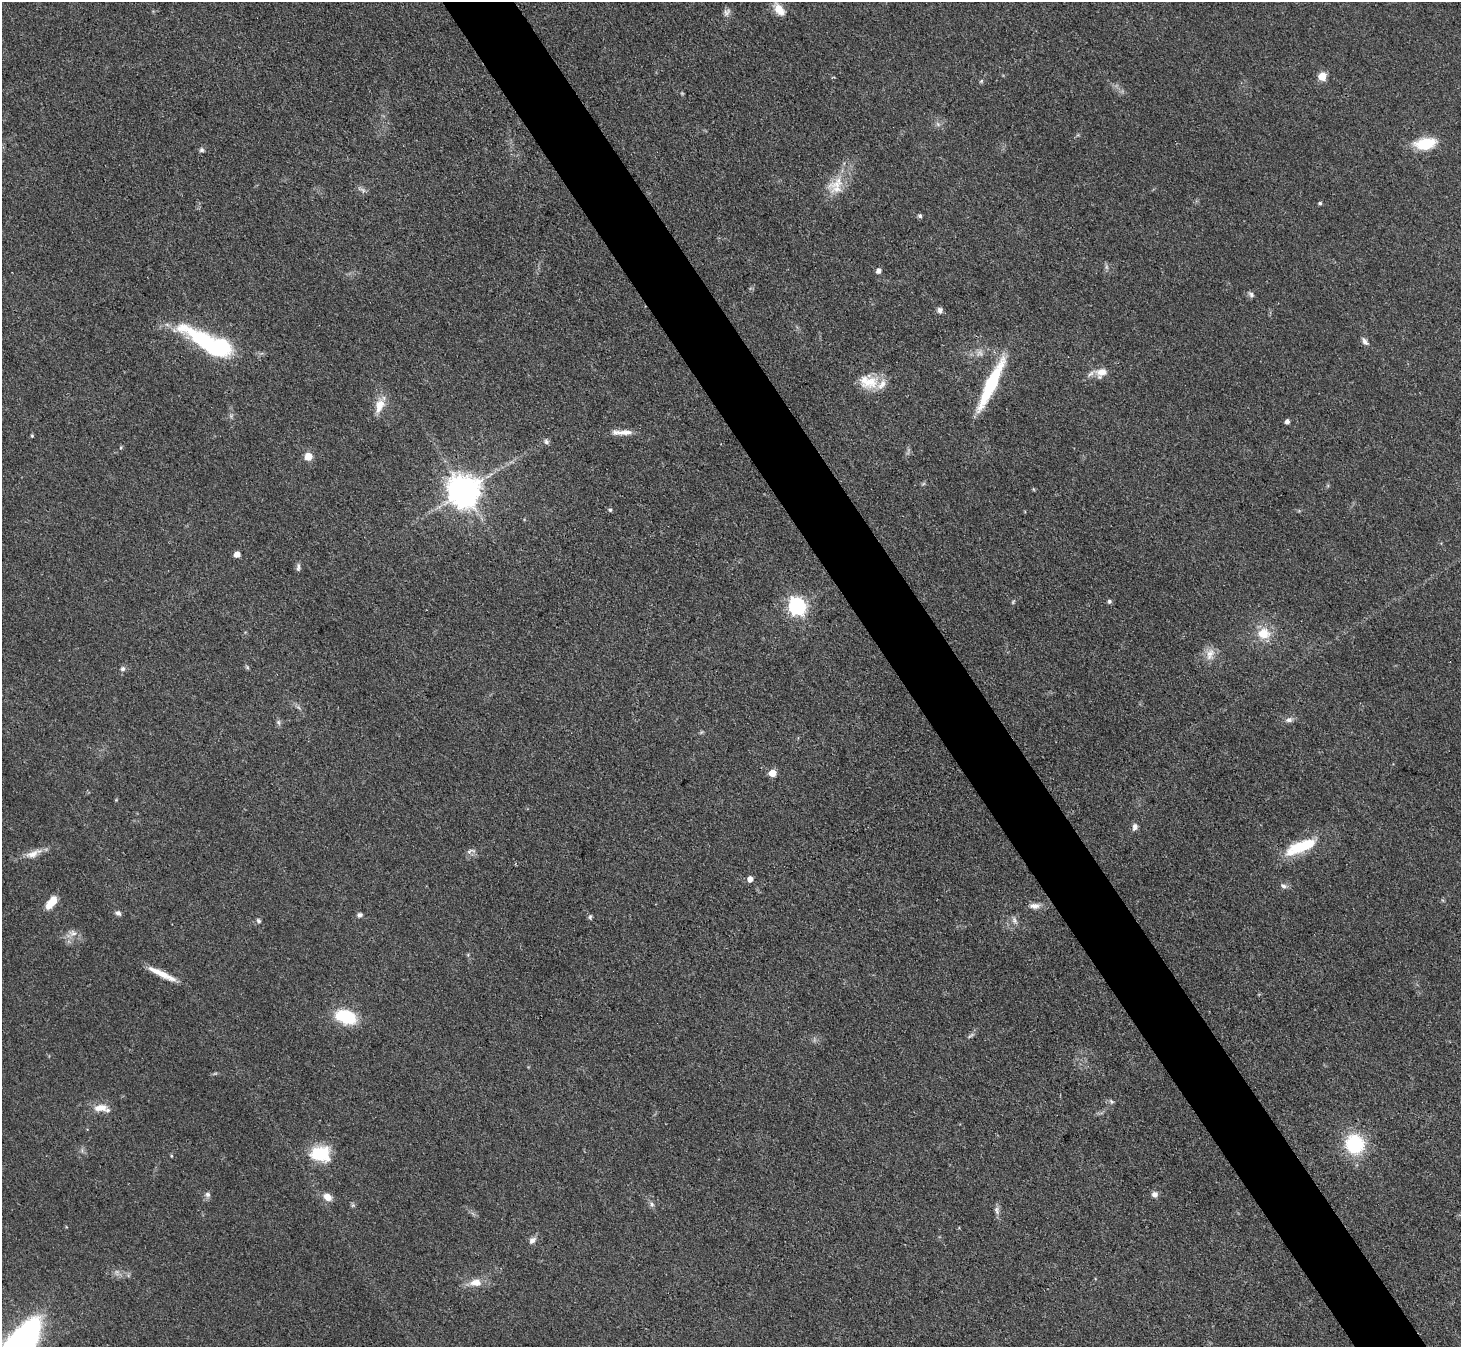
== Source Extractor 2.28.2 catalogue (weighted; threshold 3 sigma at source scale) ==
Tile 6 of 4 x 4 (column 2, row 2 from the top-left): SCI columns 1462-2920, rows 2985-4329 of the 5841 x 5833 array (HDU 1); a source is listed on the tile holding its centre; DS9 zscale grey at full resolution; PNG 1463 x 1349 px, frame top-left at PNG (2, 2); no overlay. Shown black and unused: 5% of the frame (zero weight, under 3 of 4 exposures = <1% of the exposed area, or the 3 px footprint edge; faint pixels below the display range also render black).
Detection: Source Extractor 2.28.2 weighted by HDU 2 'WHT'; one run over the whole footprint, this tile lists its part. Background 0.0668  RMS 0.0054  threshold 0.0244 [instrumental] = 3 sigma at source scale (4.5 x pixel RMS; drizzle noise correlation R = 1.50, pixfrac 1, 0.05/0.05 arcsec/px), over >= 5 px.
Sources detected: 75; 4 too faint to see at this stretch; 1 inside a brighter object's white glare — not listed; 1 inside a brighter listed object's ellipse — not listed separately; the other 69 listed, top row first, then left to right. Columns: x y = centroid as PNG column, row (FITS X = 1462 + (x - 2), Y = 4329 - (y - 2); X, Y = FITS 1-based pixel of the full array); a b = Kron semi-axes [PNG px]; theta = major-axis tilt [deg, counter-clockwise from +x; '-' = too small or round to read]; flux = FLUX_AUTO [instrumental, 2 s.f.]
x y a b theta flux
779 9 17 10 -53 6.4
727 12 10 7 41 2.1
1322 76 5 5 - 17
938 124 6 5 - 1.3
1425 144 24 12 10 17
202 150 6 6 - 1.2
836 186 26 20 58 13
1320 203 4 4 - 0.95
920 216 6 5 - 1.1
1106 267 7 4 -89 1.2
879 271 5 5 - 2.7
1251 294 8 6 -34 1.5
940 310 8 6 88 1.8
203 340 66 18 -30 52
1365 341 10 6 -55 2.2
1102 372 18 11 0 6.4
870 382 26 17 21 13
991 384 60 11 65 39
379 406 19 10 72 7.7
1287 421 4 4 - 2.3
625 432 25 7 2 5.4
32 436 4 3 - 0.73
546 441 8 6 -81 1.4
308 456 5 5 - 14
923 484 6 4 19 0.75
464 491 9 9 - 1100
610 510 5 5 - 0.88
237 554 5 4 - 5.2
298 567 11 5 86 1.5
1109 601 5 5 - 1.1
797 606 7 7 - 200
1264 633 18 16 0 11
1210 654 19 10 68 5.4
247 667 6 4 -72 0.75
123 669 6 5 - 1.7
1289 720 10 7 5 2.3
278 722 8 5 -72 1.3
772 773 5 5 - 10
116 800 4 4 - 0.47
1135 827 10 7 71 2.2
1301 847 41 13 23 24
470 851 13 5 22 1.9
32 854 25 9 23 6.1
750 879 5 5 - 3.7
1284 886 9 6 -26 1.9
51 902 15 7 53 9.2
1035 906 14 7 1 3.7
118 913 8 6 -20 1.5
360 915 6 6 - 1.4
590 917 7 5 87 0.99
1014 920 10 7 -68 2.2
258 921 6 5 - 1.3
73 933 13 9 -12 3.6
162 974 37 6 -26 9.5
346 1017 21 13 -19 26
970 1036 11 4 36 1.2
1111 1102 7 5 -49 1.1
101 1108 22 9 -8 7.1
1355 1144 16 15 - 41
320 1154 22 17 -5 22
171 1156 4 4 - 0.55
207 1194 8 6 -45 1.6
1155 1194 8 7 - 2.3
328 1197 10 8 -32 4.8
652 1204 7 7 - 1.5
353 1205 6 5 - 0.89
997 1210 12 7 -76 2.2
532 1240 10 7 49 2.5
475 1282 17 10 3 6.6
Overlapping masked pixels (flux is a lower limit): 1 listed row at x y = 991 384